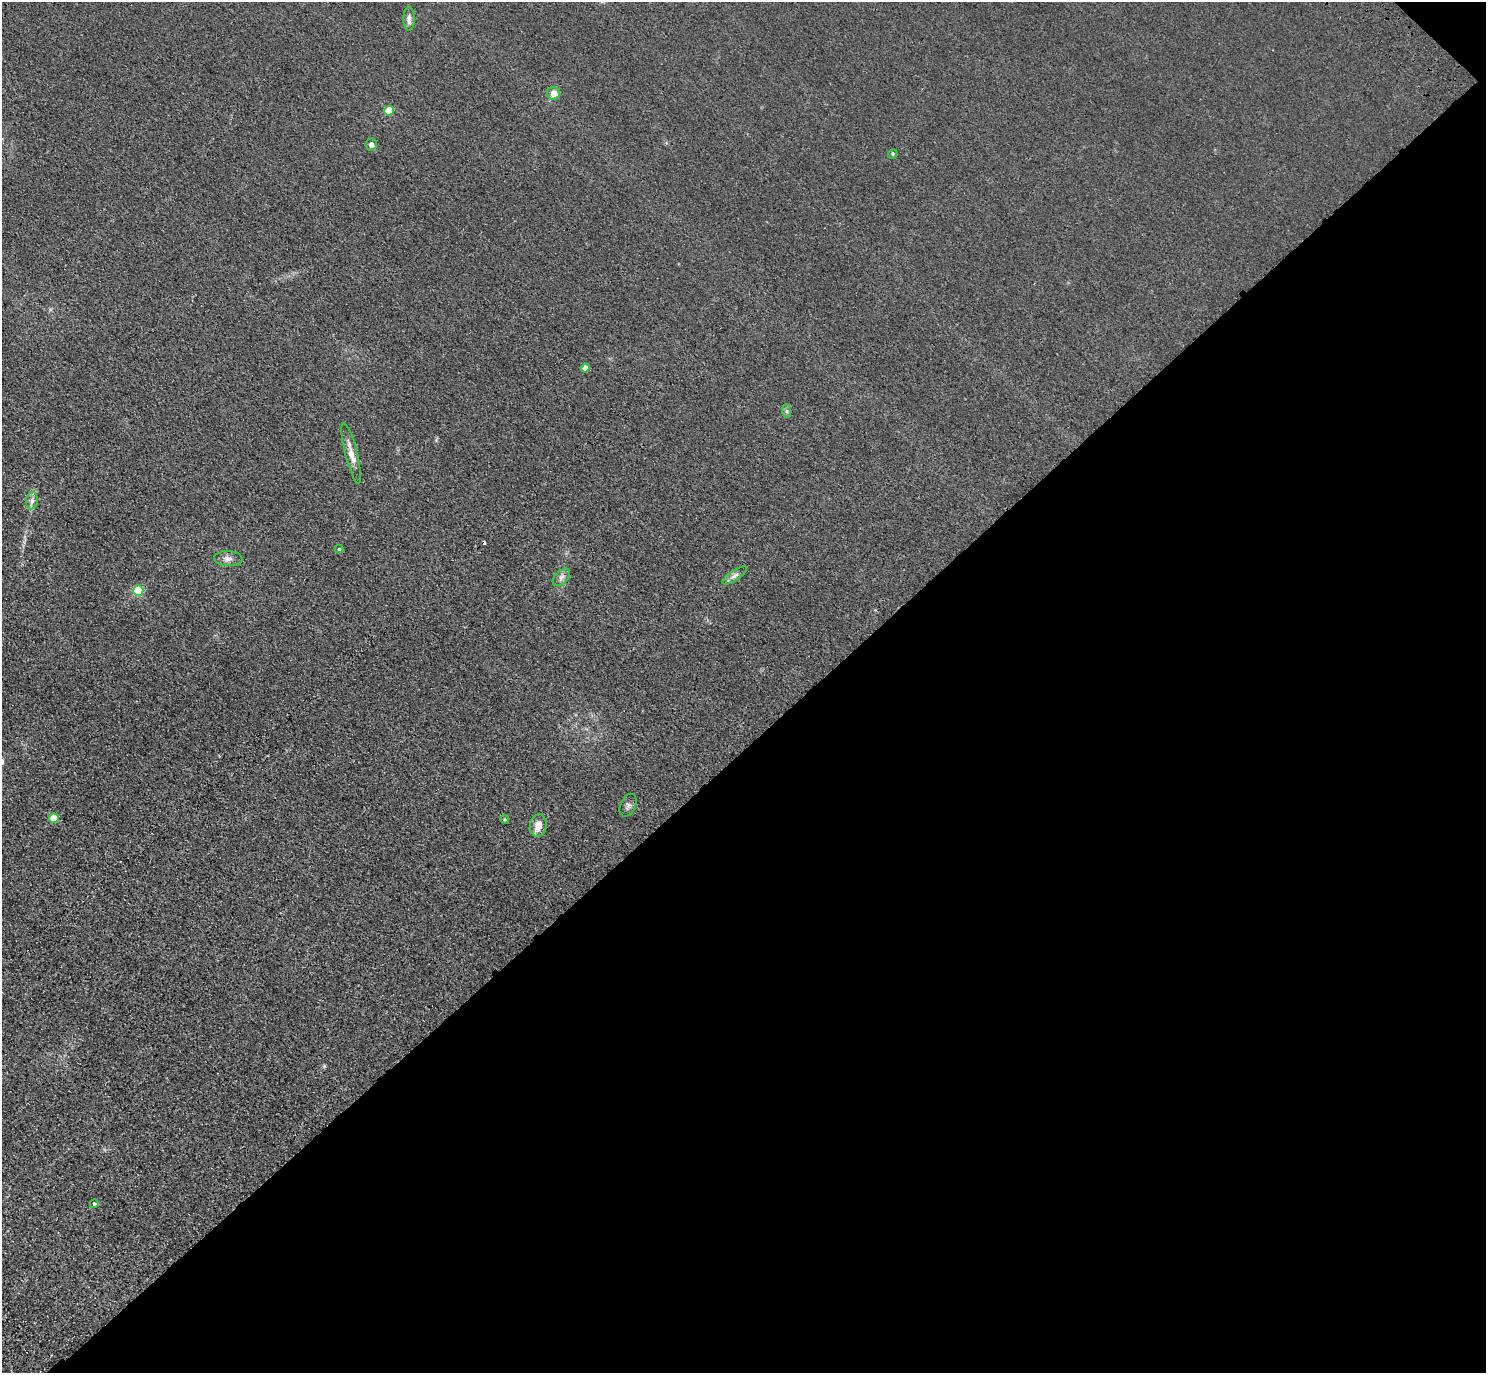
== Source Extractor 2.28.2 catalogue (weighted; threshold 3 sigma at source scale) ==
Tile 12 of 4 x 4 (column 4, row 3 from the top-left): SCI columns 4545-6028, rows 1759-3129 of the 6118 x 6118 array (HDU 1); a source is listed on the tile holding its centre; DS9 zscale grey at full resolution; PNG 1488 x 1375 px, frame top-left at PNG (2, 2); each listed source drawn as its Kron ellipse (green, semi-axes under 4 px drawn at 4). Shown black and unused: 46% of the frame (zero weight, under 3 of 4 exposures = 6% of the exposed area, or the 3 px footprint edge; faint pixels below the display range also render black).
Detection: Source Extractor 2.28.2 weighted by HDU 2 'WHT'; one run over the whole footprint, this tile lists its part. Background 0.0112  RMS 0.0054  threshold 0.0242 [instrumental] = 3 sigma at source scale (4.5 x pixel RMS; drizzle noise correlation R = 1.50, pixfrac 1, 0.05/0.05 arcsec/px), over >= 5 px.
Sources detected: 20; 1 cosmic-ray / hot-pixel residue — neither listed nor drawn; the other 19 listed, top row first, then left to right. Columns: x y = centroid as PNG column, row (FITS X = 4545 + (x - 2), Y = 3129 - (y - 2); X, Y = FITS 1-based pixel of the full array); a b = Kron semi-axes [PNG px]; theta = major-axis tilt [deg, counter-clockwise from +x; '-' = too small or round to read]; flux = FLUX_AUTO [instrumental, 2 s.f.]
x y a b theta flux
409 19 12 5 -90 2.3
553 93 6 6 - 4.6
389 111 5 4 - 14
371 145 6 5 - 1.9
893 154 5 4 - 0.66
585 368 4 4 - 4.8
787 411 7 4 -89 0.98
351 454 31 6 -76 5.2
32 501 9 6 84 2
339 549 4 4 - 0.61
228 559 14 7 -2 2.9
735 575 14 5 34 2.1
561 577 10 6 45 2.1
138 591 5 5 - 34
628 805 12 7 66 1.9
54 818 5 4 - 13
505 819 4 4 - 0.6
538 826 11 8 82 5.4
94 1204 4 4 - 0.83